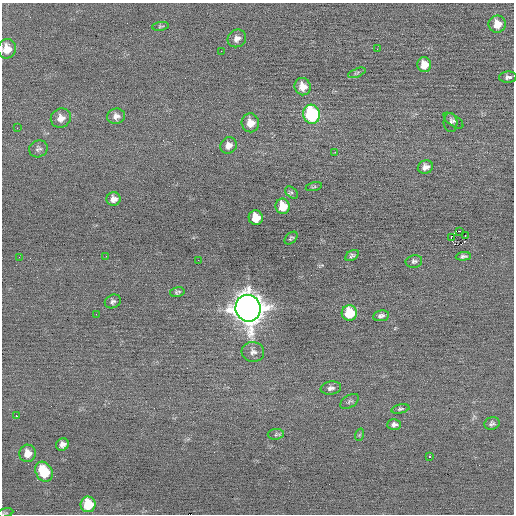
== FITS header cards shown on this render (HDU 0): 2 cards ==
NAXIS1  =                  512 / Axis length
NAXIS2  =                  512 / Axis length

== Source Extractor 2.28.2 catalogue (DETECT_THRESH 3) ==
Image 512 x 512 px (HDU 0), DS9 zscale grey, 1 PNG px = 1 image px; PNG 516 x 516 px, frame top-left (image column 1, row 512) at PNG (2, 3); each listed source drawn as its Kron ellipse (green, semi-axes under 4 px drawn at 4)
Background -0.0221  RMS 0.63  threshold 1.9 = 3 sigma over >= 5 px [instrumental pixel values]
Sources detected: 59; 2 with non-positive FLUX_AUTO (blend fragments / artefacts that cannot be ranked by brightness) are neither listed nor drawn; the other 57 listed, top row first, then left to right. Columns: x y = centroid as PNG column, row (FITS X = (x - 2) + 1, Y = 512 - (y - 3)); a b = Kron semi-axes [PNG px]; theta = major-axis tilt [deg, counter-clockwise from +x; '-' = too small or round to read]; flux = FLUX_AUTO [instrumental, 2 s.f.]
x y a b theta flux
497 24 9 8 - 560
161 26 8 4 7 69
237 38 9 8 - 230
7 49 10 9 - 650
377 49 2 2 - 72
221 51 2 2 - 22
424 65 7 7 - 500
357 73 9 3 23 69
508 77 9 5 5 130
303 87 9 8 - 430
311 114 9 8 - 4300
116 116 9 7 14 220
61 118 10 9 - 340
454 121 11 5 -35 120
451 122 9 7 -85 110
250 123 9 8 - 490
17 128 2 2 - 20
229 145 8 8 - 270
38 149 9 8 - 130
335 152 3 2 - 100
425 167 8 6 24 230
314 187 8 3 13 60
291 192 7 5 -43 83
114 199 7 6 - 240
283 206 8 7 - 710
256 218 7 7 - 730
459 231 3 2 - 120
465 235 3 2 - 190
291 238 7 5 44 74
451 238 2 2 - 920
352 255 7 5 31 88
106 256 2 2 - 21
463 256 7 4 6 100
19 257 2 2 - 18
198 260 2 2 - 290
414 261 8 6 11 120
177 292 7 5 13 94
113 301 8 6 24 120
248 308 13 12 - 66000
349 313 8 7 - 1400
96 314 2 2 - 38
381 316 8 5 9 130
253 352 11 10 - 230
331 388 10 6 8 150
349 401 10 6 35 97
400 409 9 4 12 82
16 416 3 2 - 84
394 424 7 5 2 130
492 424 8 6 18 120
276 434 8 5 5 80
359 435 6 4 71 53
62 444 6 6 - 190
27 453 9 8 - 470
429 456 3 2 - 270
44 472 10 8 -61 1700
88 504 8 7 - 1400
5 513 8 4 11 62
At the frame edge (FLAGS 8, measured only in part): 2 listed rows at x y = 7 49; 5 513
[2 non-positive-flux detections neither listed nor drawn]